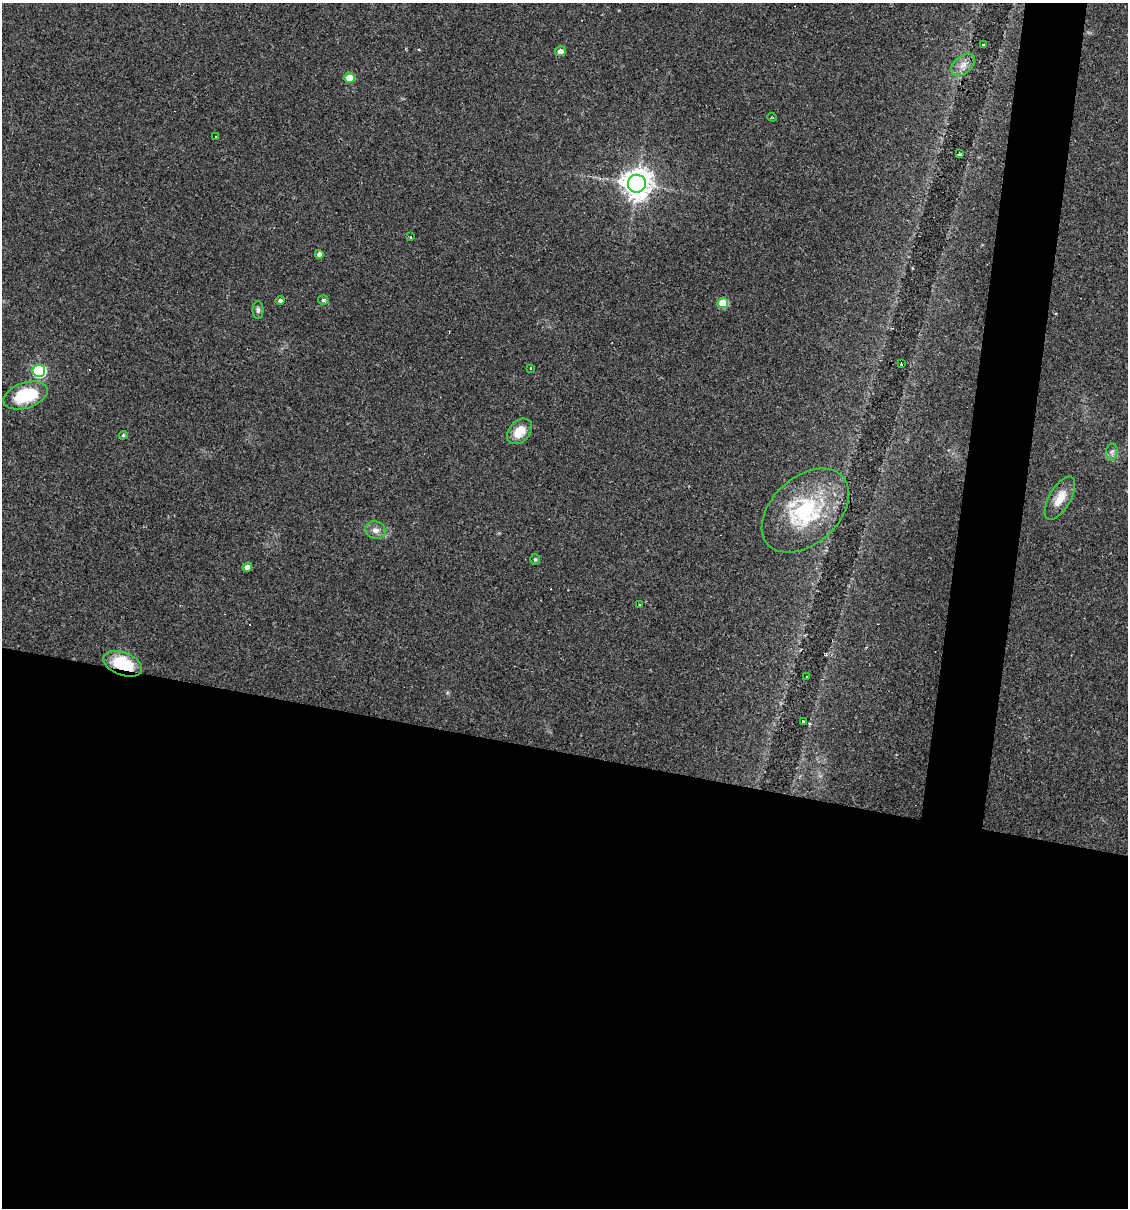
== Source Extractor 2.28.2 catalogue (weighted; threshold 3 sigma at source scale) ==
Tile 14 of 4 x 4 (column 2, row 4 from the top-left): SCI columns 1239-2364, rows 1-1206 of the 4845 x 4824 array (HDU 1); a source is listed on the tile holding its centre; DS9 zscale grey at full resolution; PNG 1130 x 1210 px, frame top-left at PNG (2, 3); each listed source drawn as its Kron ellipse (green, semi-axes under 4 px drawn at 4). Shown black and unused: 42% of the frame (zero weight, under 3 of 4 exposures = <1% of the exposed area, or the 3 px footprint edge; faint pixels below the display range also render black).
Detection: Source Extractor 2.28.2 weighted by HDU 2 'WHT'; one run over the whole footprint, this tile lists its part. Background 0.0911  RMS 0.0055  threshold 0.0247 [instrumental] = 3 sigma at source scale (4.5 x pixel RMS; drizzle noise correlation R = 1.50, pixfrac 1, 0.05/0.05 arcsec/px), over >= 5 px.
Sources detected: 31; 1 cosmic-ray / hot-pixel residue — neither listed nor drawn; the other 30 listed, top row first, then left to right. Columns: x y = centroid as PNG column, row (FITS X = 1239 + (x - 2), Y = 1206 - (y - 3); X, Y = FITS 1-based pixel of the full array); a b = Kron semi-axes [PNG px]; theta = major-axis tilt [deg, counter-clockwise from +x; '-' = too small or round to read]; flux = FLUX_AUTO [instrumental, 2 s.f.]
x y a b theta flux
983 44 3 3 - 2
560 51 5 5 - 3.5
963 65 14 8 43 4.2
349 78 5 5 - 15
772 117 5 3 - 0.75
216 137 3 2 - 0.43
959 154 4 2 - 0.84
637 184 9 9 - 730
410 237 3 2 - 0.72
319 254 4 4 - 2.4
280 300 4 4 - 1.4
323 300 5 4 - 1.1
723 303 5 5 - 19
258 310 9 5 -90 1.4
901 364 2 2 - 0.54
531 368 3 3 - 0.64
39 371 6 6 - 80
25 395 23 12 18 28
519 431 14 10 47 10
123 435 4 4 - 0.72
1112 452 9 5 82 1.7
1060 498 24 10 60 8.6
805 511 50 33 42 53
375 530 10 8 -20 3.3
535 559 5 4 - 0.86
247 567 5 4 - 2.9
640 605 3 3 - 1.9
123 664 20 11 -21 23
807 676 3 3 - 1.5
803 722 3 3 - 1.2
Overlapping masked pixels (flux is a lower limit): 1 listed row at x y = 123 664